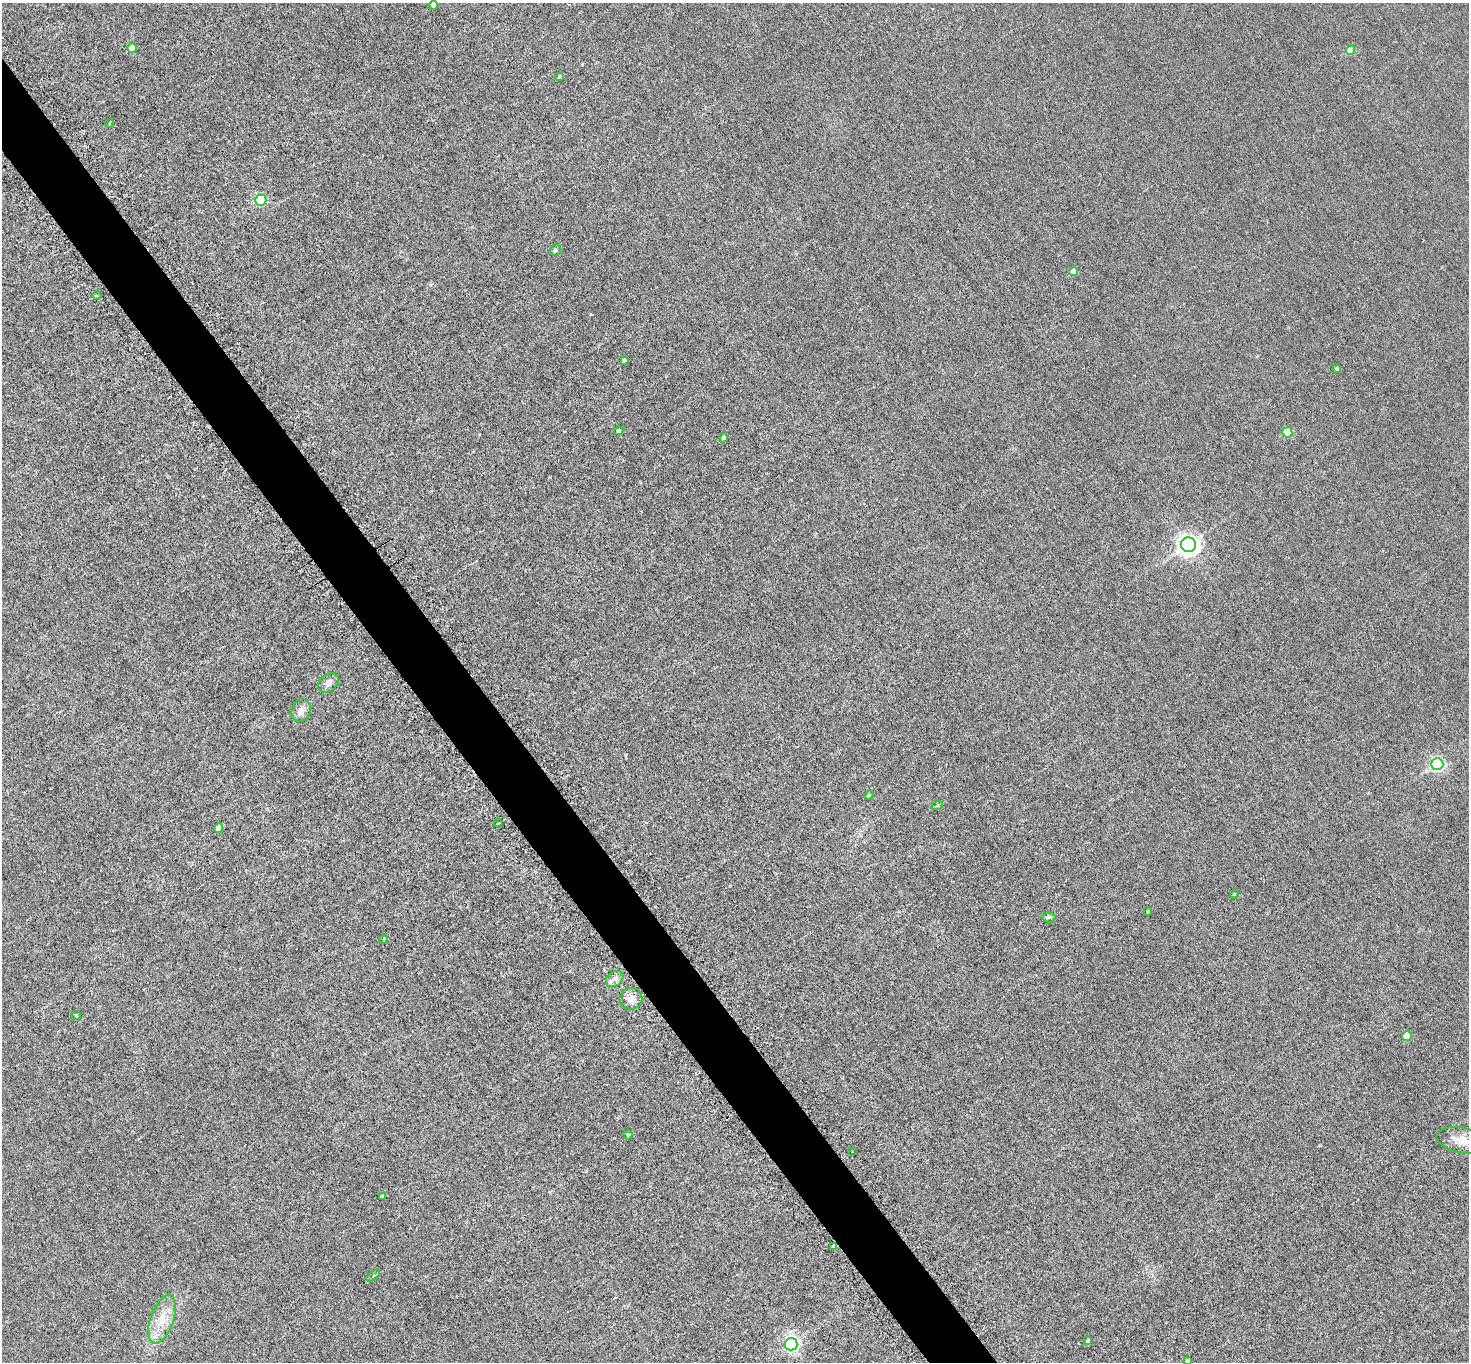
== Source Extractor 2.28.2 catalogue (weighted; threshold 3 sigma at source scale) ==
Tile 11 of 4 x 4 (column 3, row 3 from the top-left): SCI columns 2977-4443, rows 1683-3042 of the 5952 x 5945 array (HDU 1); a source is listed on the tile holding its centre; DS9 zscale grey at full resolution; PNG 1471 x 1364 px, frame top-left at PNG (2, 3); each listed source drawn as its Kron ellipse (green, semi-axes under 4 px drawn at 4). Shown black and unused: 4% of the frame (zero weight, under 3 of 6 exposures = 3% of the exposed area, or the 3 px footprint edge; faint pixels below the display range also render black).
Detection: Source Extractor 2.28.2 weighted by HDU 2 'WHT'; one run over the whole footprint, this tile lists its part. Background 0.00453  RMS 0.0031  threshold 0.0128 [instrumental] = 3 sigma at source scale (4.09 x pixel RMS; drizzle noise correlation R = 1.36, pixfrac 0.8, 0.05/0.05 arcsec/px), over >= 5 px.
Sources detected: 42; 1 cosmic-ray / hot-pixel residue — neither listed nor drawn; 1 inside a brighter listed object's ellipse — not listed separately; the other 40 listed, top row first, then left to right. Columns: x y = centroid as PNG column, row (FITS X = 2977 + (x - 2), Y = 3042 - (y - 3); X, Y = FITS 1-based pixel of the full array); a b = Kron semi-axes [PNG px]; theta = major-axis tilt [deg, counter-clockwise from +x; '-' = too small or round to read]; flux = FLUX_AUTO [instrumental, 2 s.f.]
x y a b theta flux
434 5 4 4 - 1.7
132 48 5 4 - 3.7
1350 50 4 4 - 5.9
560 76 4 4 - 0.43
110 123 4 3 - 0.23
261 200 5 5 - 28
555 250 6 5 - 0.7
1073 272 5 4 - 4.2
97 296 5 3 - 0.29
624 360 4 3 - 0.72
1337 369 4 4 - 0.68
619 431 4 4 - 0.89
1287 432 5 5 - 8.4
724 438 5 4 - 0.74
1189 545 7 7 - 190
328 683 11 8 36 1.4
301 711 12 9 68 2
1437 764 6 6 - 58
869 795 5 4 - 0.29
937 806 6 3 21 0.32
498 823 4 2 - 0.42
219 828 5 4 - 3.1
1234 894 4 3 - 0.22
1148 911 3 3 - 0.35
1049 917 7 5 -1 0.62
383 939 4 3 - 0.27
615 979 10 7 38 1.4
631 999 11 11 - 2.6
76 1015 5 4 - 0.33
1407 1036 5 5 - 6.2
628 1135 4 4 - 0.5
1462 1140 25 12 -11 4.5
852 1151 2 2 - 0.21
382 1196 4 3 - 0.74
834 1247 4 3 - 0.81
373 1276 7 3 37 0.48
162 1319 25 11 71 5.6
1088 1341 3 3 - 0.34
791 1344 6 6 - 77
1187 1361 4 4 - 0.38
Overlapping masked pixels (flux is a lower limit): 1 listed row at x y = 834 1247